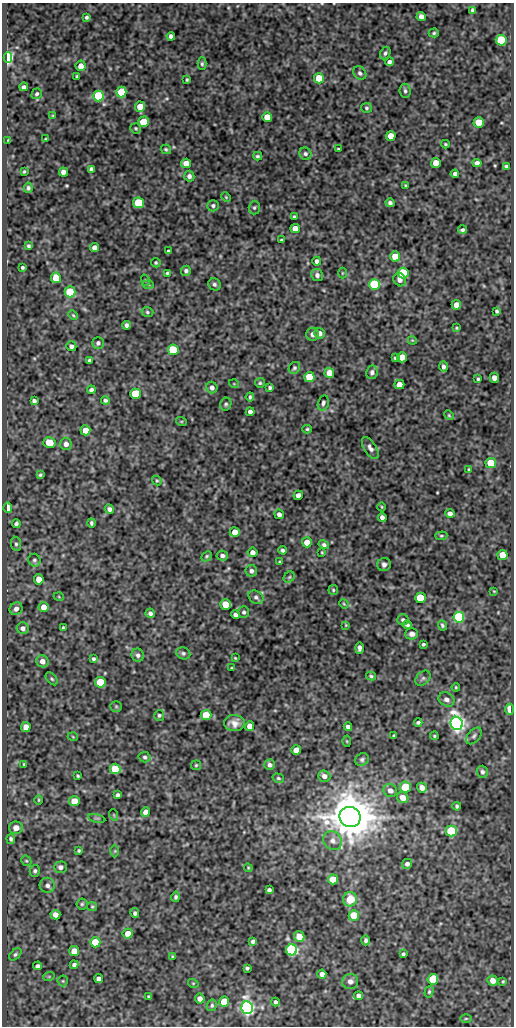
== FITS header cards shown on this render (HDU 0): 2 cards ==
NAXIS1  =                  512
NAXIS2  =                 1024

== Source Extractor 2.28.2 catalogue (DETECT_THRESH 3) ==
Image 512 x 1024 px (HDU 0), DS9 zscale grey, 1 PNG px = 1 image px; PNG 516 x 1028 px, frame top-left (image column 1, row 1024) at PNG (2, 3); each listed source drawn as its Kron ellipse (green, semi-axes under 4 px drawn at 4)
Background 71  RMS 0.48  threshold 1.45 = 3 sigma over >= 5 px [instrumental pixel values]
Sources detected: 270; all 270 listed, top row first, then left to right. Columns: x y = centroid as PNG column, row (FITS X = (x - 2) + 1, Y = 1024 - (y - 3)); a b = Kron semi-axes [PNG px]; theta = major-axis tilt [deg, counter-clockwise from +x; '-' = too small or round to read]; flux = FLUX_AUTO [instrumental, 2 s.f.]
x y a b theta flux
473 10 4 3 - 68
87 17 4 3 - 58
421 17 5 4 - 160
434 33 5 4 - 46
171 36 4 4 - 93
501 40 5 5 - 2200
385 53 6 5 - 70
8 58 5 4 - 6700
389 62 4 4 - 110
202 64 6 4 89 55
81 66 5 5 - 250
360 73 7 6 - 80
77 76 3 3 - 42
319 78 5 5 - 920
187 80 3 3 - 43
24 87 4 4 - 94
405 91 7 5 -85 76
121 92 5 5 - 1000
37 94 6 5 - 61
98 96 5 5 - 2500
140 107 5 5 - 530
366 108 5 5 - 56
53 115 4 2 - 25
267 117 5 5 - 460
143 122 5 5 - 790
479 122 5 5 - 930
136 128 5 5 - 49
391 136 5 4 - 390
46 139 3 2 - 31
8 140 3 2 - 21
445 144 4 3 - 38
166 149 5 4 - 46
338 149 3 3 - 41
305 154 6 6 - 74
258 156 4 3 - 51
186 163 5 4 - 340
436 163 5 5 - 440
477 163 4 4 - 130
506 166 4 3 - 51
91 169 4 4 - 110
24 171 3 2 - 35
63 172 4 4 - 170
455 174 4 4 - 100
189 176 5 5 - 110
405 185 4 3 - 29
28 188 5 4 - 61
226 197 5 3 - 30
139 203 5 5 - 1700
390 203 4 4 - 81
213 206 6 5 - 72
254 208 7 5 88 66
294 217 3 3 - 50
295 228 5 4 - 360
462 230 4 4 - 67
281 240 3 2 - 39
29 246 4 3 - 55
94 248 4 4 - 150
168 251 3 3 - 40
395 256 5 5 - 610
317 261 4 4 - 100
156 263 5 4 - 46
22 267 3 3 - 54
186 271 5 5 - 74
167 273 3 3 - 42
342 273 5 3 - 28
403 273 5 5 - 2700
317 275 6 6 - 120
56 278 5 5 - 880
145 280 6 3 -71 32
400 280 7 6 - 130
148 284 6 4 -2 43
214 284 6 5 - 78
374 284 5 5 - 3700
70 292 5 5 - 1600
456 305 5 5 - 290
497 311 3 3 - 44
147 312 6 4 -16 55
73 315 5 3 - 37
127 325 4 4 - 110
456 328 4 3 - 34
319 333 5 5 - 200
312 334 6 6 - 130
412 340 4 3 - 28
98 343 6 6 - 94
71 346 5 4 - 93
173 350 5 5 - 2200
402 357 5 5 - 340
395 358 3 3 - 41
89 360 4 3 - 70
443 367 5 4 - 90
294 368 6 5 - 64
372 372 7 5 82 110
329 373 5 4 - 380
309 377 5 5 - 1000
494 378 5 4 - 180
478 379 3 3 - 43
260 383 5 5 - 47
234 384 5 3 - 24
399 385 5 4 - 290
212 388 6 5 - 150
270 388 4 3 - 58
91 390 4 3 - 86
135 394 5 5 - 1900
250 397 4 3 - 52
105 400 4 4 - 67
34 401 4 4 - 82
323 403 8 5 76 86
226 404 6 5 - 62
250 412 4 4 - 120
449 415 5 4 - 39
181 421 5 3 - 31
307 429 5 4 - 42
85 430 5 5 - 490
49 442 6 5 - 690
66 444 6 6 - 150
370 448 12 6 -58 140
491 463 5 5 - 1000
469 469 4 3 - 36
40 475 4 3 - 52
157 481 5 4 - 39
298 495 5 4 - 170
382 507 4 3 - 29
8 508 5 4 - 380
109 509 5 4 - 100
279 514 5 4 - 130
450 514 4 4 - 130
382 517 4 4 - 140
91 523 4 3 - 62
16 524 4 4 - 78
235 532 5 5 - 390
441 536 6 4 5 43
307 542 5 5 - 400
16 544 7 5 -81 68
324 545 5 4 - 70
283 550 4 3 - 68
252 552 5 4 - 170
322 552 3 2 - 28
503 555 5 5 - 530
206 556 6 4 41 49
222 556 6 5 - 96
34 560 6 6 - 70
280 562 3 2 - 33
384 564 7 6 - 110
251 571 6 5 - 100
289 577 6 5 - 49
39 579 5 5 - 340
333 590 5 4 - 42
494 591 4 3 - 27
59 597 5 3 - 28
256 597 8 6 -32 95
421 598 5 5 - 1600
225 604 5 5 - 600
344 604 5 3 - 33
43 607 5 5 - 300
16 609 7 6 - 150
244 612 6 5 - 70
150 613 5 4 - 94
236 615 4 4 - 110
459 617 5 5 - 4300
403 620 6 5 - 71
346 625 4 4 - 28
407 625 4 3 - 72
442 625 5 4 - 54
23 628 6 6 - 150
63 628 3 3 - 46
412 634 6 5 - 120
423 644 3 3 - 51
359 648 6 4 88 100
183 653 7 6 - 73
138 655 6 6 - 100
235 658 4 3 - 31
93 659 4 4 - 60
42 661 6 6 - 220
232 668 3 2 - 30
371 676 5 3 - 50
423 678 9 6 44 75
52 679 7 4 -48 56
100 682 5 5 - 1400
456 687 4 3 - 34
446 699 8 6 -31 150
116 706 6 5 - 47
510 709 5 3 - 920
159 715 5 5 - 58
206 715 5 5 - 780
418 722 4 3 - 65
234 723 10 8 -2 230
457 723 7 6 - 18000
250 726 5 4 - 270
26 727 5 5 - 250
348 727 4 4 - 130
394 736 3 3 - 49
434 736 4 3 - 41
474 736 10 6 50 91
73 737 5 3 - 28
347 741 5 3 - 28
296 750 5 4 - 330
145 757 6 5 - 70
362 759 7 6 - 79
24 764 3 3 - 39
196 765 5 5 - 42
270 765 5 5 - 110
115 769 5 5 - 1100
482 772 6 5 - 83
78 776 3 3 - 40
324 776 6 5 - 170
278 778 6 4 -16 48
405 787 5 5 - 1100
422 788 5 4 - 210
390 790 7 6 - 180
118 795 4 3 - 76
403 798 6 5 - 290
39 800 4 3 - 30
74 801 5 5 - 530
457 806 4 3 - 56
146 812 5 4 - 240
114 815 6 3 -71 29
350 817 10 10 - 130000
97 818 8 3 -12 44
16 828 6 6 - 280
451 831 5 5 - 2300
11 839 5 4 - 73
333 841 10 8 -48 190
79 851 3 3 - 45
115 851 6 4 89 43
26 861 5 4 - 44
407 864 5 5 - 100
60 867 6 5 - 130
248 868 4 4 - 33
35 871 6 5 - 68
333 879 5 5 - 890
47 885 7 7 - 120
269 890 4 4 - 81
176 897 5 4 - 64
350 899 7 7 - 640
82 904 5 5 - 51
92 906 5 4 - 40
135 913 5 4 - 70
55 915 5 4 - 200
354 915 5 5 - 880
128 934 5 5 - 370
299 936 5 5 - 380
366 940 5 4 - 73
253 941 4 4 - 71
95 942 5 5 - 1200
292 950 5 5 - 6400
74 951 5 5 - 430
15 954 7 4 45 65
403 954 4 3 - 62
172 956 4 3 - 33
74 965 4 4 - 79
38 966 4 4 - 86
247 968 4 3 - 58
322 974 4 4 - 150
49 976 6 3 19 29
99 979 4 4 - 130
433 979 5 5 - 1400
493 980 5 5 - 230
63 981 5 5 - 43
350 981 8 7 - 170
503 981 3 2 - 33
193 983 5 3 - 30
429 992 6 4 74 46
148 996 3 3 - 33
358 996 4 4 - 120
200 998 5 4 - 150
224 1002 5 5 - 990
276 1002 4 3 - 82
212 1005 6 5 - 56
247 1008 6 5 - 12000
466 1018 5 3 - 38

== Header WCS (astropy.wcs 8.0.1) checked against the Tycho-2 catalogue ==
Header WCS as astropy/WCSLIB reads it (CRVAL/CRPIX/CD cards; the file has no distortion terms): RA---SIN/DEC--SIN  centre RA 05:39:09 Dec -05:07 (84.79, -5.11 deg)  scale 1 arcsec/px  FOV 8.5' x 17.1'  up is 0 deg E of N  parity normal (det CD < 0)
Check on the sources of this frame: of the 60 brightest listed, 3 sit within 1.5 arcsec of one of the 6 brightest Tycho-2 stars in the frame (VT <= 11.74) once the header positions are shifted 0.10 arcsec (0.02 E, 0.10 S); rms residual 0.40 arcsec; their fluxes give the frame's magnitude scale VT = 21.63 - 2.5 log10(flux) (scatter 0.31 mag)
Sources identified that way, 3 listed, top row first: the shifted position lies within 1.5 arcsec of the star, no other Tycho-2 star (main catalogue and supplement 1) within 3.0 arcsec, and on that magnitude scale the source's flux lands within +1.5 / -3 mag of the star's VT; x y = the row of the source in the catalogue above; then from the Tycho-2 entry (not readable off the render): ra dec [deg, ICRS J2000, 3 dp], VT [Tycho-2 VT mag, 2 dp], TYC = Tycho-2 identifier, HIP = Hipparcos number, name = IAU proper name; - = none
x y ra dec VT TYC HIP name
457 723 84.730 -5.168 10.99 4775-252-1 - -
350 817 84.760 -5.194 7.56 4775-728-1 26581 -
247 1008 84.789 -5.247 11.74 4775-440-1 - -